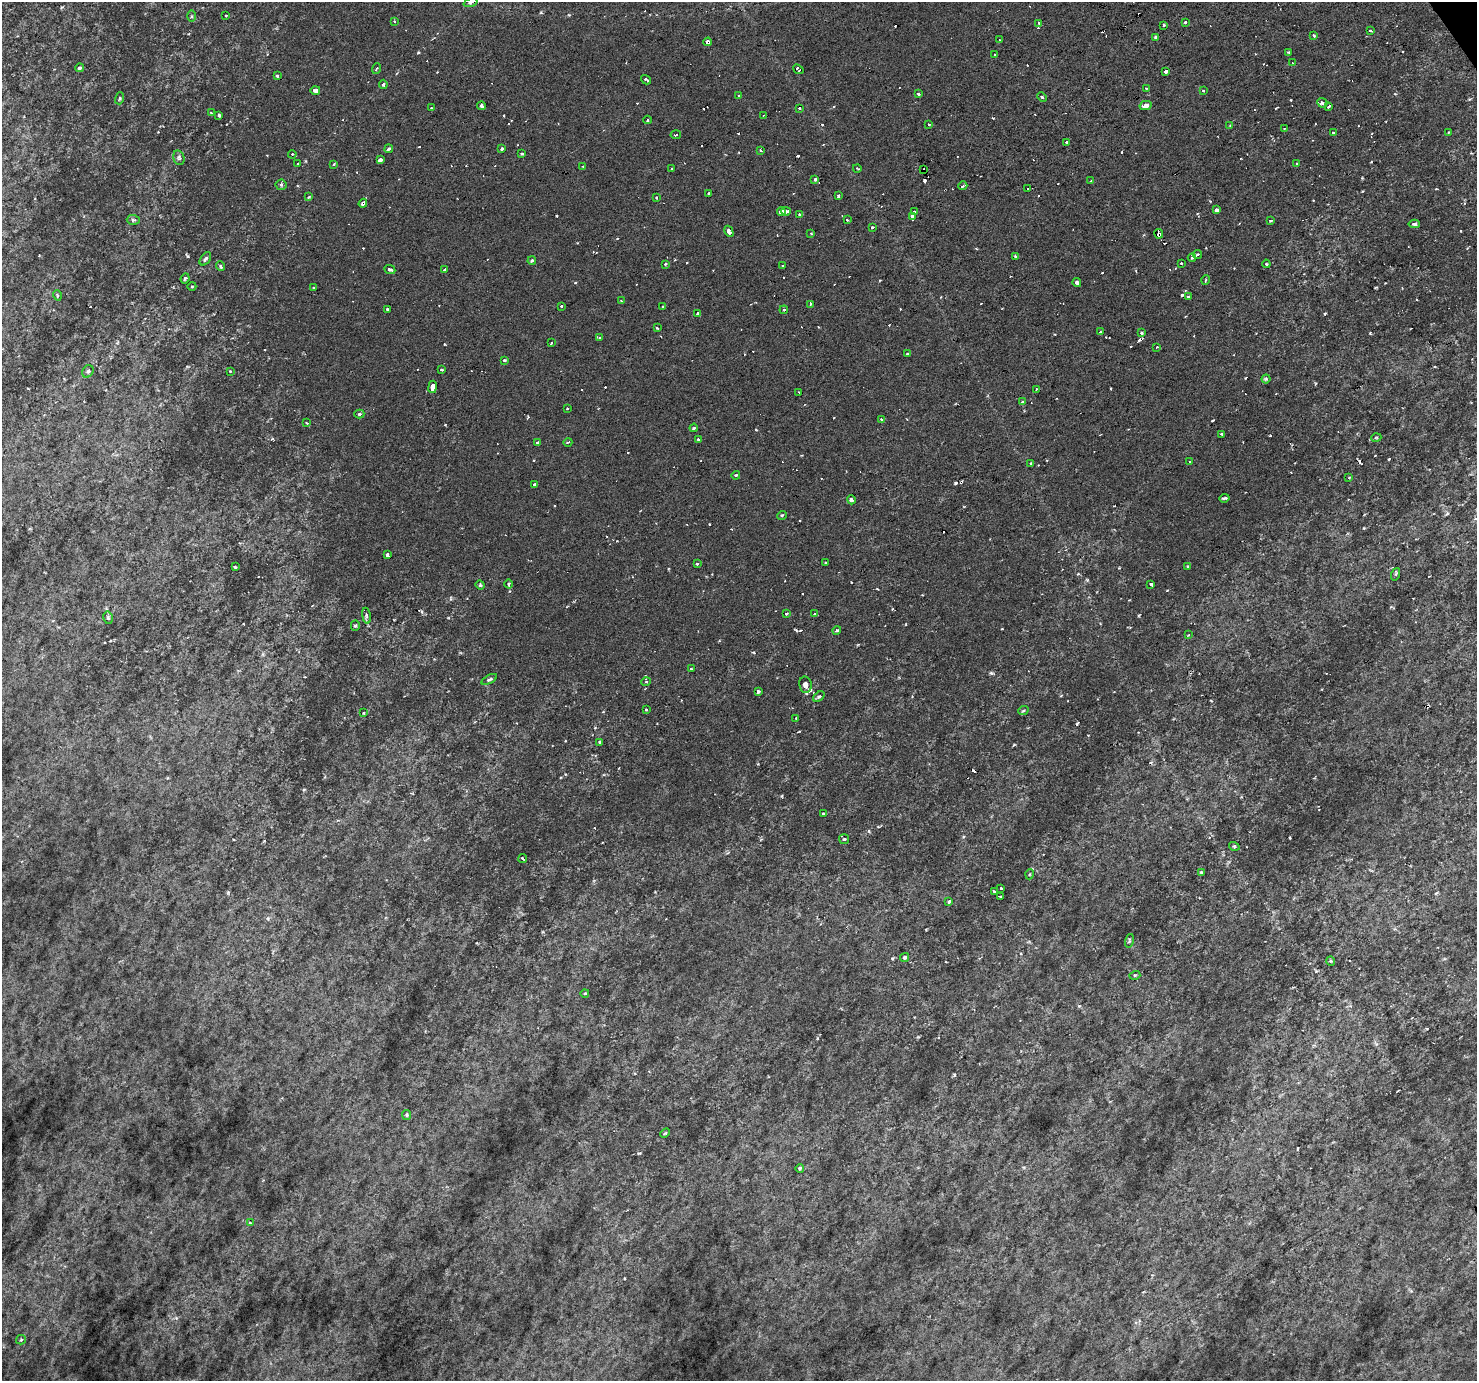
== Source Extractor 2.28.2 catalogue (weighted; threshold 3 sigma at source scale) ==
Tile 10 of 4 x 4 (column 2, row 3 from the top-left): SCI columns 1478-2952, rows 1562-2940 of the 5902 x 5817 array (HDU 1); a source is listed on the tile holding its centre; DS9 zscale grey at full resolution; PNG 1479 x 1383 px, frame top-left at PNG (2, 2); each listed source drawn as its Kron ellipse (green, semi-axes under 4 px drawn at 4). Shown black and unused: <1% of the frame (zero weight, under 3 of 6 exposures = <1% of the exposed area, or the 3 px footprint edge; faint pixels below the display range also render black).
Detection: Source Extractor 2.28.2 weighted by HDU 2 'WHT'; one run over the whole footprint, this tile lists its part. Background -0.0126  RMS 0.0081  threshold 0.0333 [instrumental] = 3 sigma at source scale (4.09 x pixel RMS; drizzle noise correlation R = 1.36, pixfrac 0.8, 0.0396/0.0396 arcsec/px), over >= 5 px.
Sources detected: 214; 21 cosmic-ray / hot-pixel residue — neither listed nor drawn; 2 inside a brighter listed object's ellipse — not listed separately; the other 191 listed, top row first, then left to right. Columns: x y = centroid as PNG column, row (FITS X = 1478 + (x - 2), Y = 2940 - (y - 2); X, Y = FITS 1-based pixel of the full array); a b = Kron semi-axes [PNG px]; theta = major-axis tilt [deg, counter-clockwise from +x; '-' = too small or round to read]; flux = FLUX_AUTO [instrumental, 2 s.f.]
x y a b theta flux
470 3 7 3 19 1.3
191 16 6 4 -90 0.98
226 16 2 2 - 0.8
394 21 4 3 - 0.87
1185 22 4 3 - 0.84
1039 23 4 3 - 0.7
1164 25 3 2 - 0.8
1370 31 3 3 - 1.5
1314 35 3 2 - 0.95
1156 37 4 3 - 1.7
1000 40 3 2 - 1.4
708 42 4 3 - 3.7
1288 52 4 3 - 0.65
995 55 3 2 - 0.72
1292 63 2 2 - 0.71
80 68 4 4 - 1.5
376 69 5 2 - 0.75
798 69 5 3 - 2.1
1166 72 4 4 - 3.6
277 76 3 3 - 0.91
646 80 5 3 - 1.4
383 84 5 4 - 1.2
1146 88 3 2 - 0.84
315 90 5 4 - 1.9
1203 91 3 3 - 0.84
918 94 4 3 - 0.95
739 96 3 3 - 1
1042 97 5 3 - 0.94
120 98 6 4 72 1.1
1322 103 5 4 - 2.1
482 106 4 3 - 2.2
1145 106 6 4 12 5.3
1329 106 4 2 - 1.1
432 108 3 3 - 0.78
799 108 2 2 - 0.89
211 113 3 3 - 0.61
219 115 3 3 - 0.94
764 115 3 2 - 0.79
647 120 4 3 - 0.7
929 124 3 2 - 1.4
1230 126 4 2 - 0.63
1284 129 3 2 - 0.59
1449 132 3 2 - 0.59
1333 133 3 2 - 0.81
676 135 5 2 - 0.86
1067 142 3 3 - 1.7
389 149 4 3 - 1.4
502 149 4 3 - 1.1
760 150 3 3 - 1.2
292 154 4 3 - 0.65
522 154 3 2 - 0.87
179 158 7 5 -75 1.7
380 160 4 4 - 2.8
298 164 3 2 - 0.69
334 164 4 2 - 0.6
1297 164 3 2 - 0.73
583 167 3 2 - 0.56
857 168 4 2 - 0.65
672 169 4 2 - 1.4
923 170 2 2 - 1.2
815 179 4 3 - 1.2
1091 181 3 2 - 0.62
281 185 5 5 - 1.3
963 186 4 2 - 1.5
1028 189 2 2 - 0.64
708 193 3 2 - 0.75
838 196 3 3 - 1.1
308 197 4 2 - 0.67
656 197 3 3 - 0.73
363 203 4 4 - 3.1
1216 210 4 4 - 1.7
781 211 4 3 - 3.2
786 211 5 3 - 3.4
914 212 3 3 - 1.5
799 214 3 3 - 1.3
912 217 4 3 - 3.8
133 220 6 5 - 1.4
847 220 3 2 - 0.88
1271 221 3 3 - 0.97
1414 224 5 3 - 1.9
872 227 3 2 - 1.1
729 231 6 4 -61 4.1
811 233 3 3 - 0.87
1159 234 5 4 - 3.6
1197 255 4 3 - 1.5
1015 256 4 3 - 0.79
1192 258 4 3 - 1.3
205 259 7 4 55 1.7
532 261 4 3 - 0.93
1181 263 4 3 - 0.69
665 264 4 3 - 0.74
1266 264 4 3 - 0.77
220 266 5 3 - 0.99
783 266 3 2 - 0.77
390 269 6 3 -25 1.5
445 269 3 3 - 0.8
185 278 5 3 - 1.1
1206 280 5 3 - 0.7
1077 283 4 3 - 3.3
192 286 4 3 - 0.6
314 288 3 2 - 0.84
57 295 5 3 - 0.69
1188 297 4 3 - 1.2
621 301 3 3 - 0.75
810 304 4 3 - 0.8
561 306 3 2 - 0.97
663 307 3 3 - 0.97
387 309 3 3 - 0.91
784 310 4 3 - 1.1
697 313 4 3 - 1.1
657 328 4 2 - 0.9
1100 332 4 3 - 0.74
1142 333 3 3 - 1.2
600 338 4 2 - 0.59
551 343 3 2 - 0.84
1157 347 4 2 - 0.58
907 354 3 3 - 1.2
504 360 3 3 - 0.87
442 370 3 2 - 0.91
88 371 6 5 - 1.6
230 371 3 2 - 0.63
1266 379 4 4 - 0.95
433 387 6 3 81 3.5
1036 389 3 2 - 0.83
799 392 2 2 - 0.69
1022 402 4 2 - 0.6
567 408 3 2 - 0.61
359 414 5 4 - 1.3
881 419 4 3 - 0.64
307 423 3 2 - 0.65
694 428 4 3 - 0.86
1222 434 4 3 - 1.3
1376 438 5 3 - 0.73
698 440 3 2 - 0.98
568 442 4 3 - 0.76
538 443 3 3 - 1.3
1190 462 3 2 - 0.74
1031 464 4 3 - 0.77
736 475 4 3 - 0.8
1349 478 4 2 - 0.64
534 484 3 2 - 1.2
1224 498 5 2 - 1.5
851 500 4 4 - 1.9
782 515 5 3 - 0.77
387 555 4 3 - 1.8
826 563 3 2 - 0.68
697 564 4 3 - 1.3
1188 566 4 3 - 0.96
235 567 3 2 - 0.65
1396 574 6 4 71 1.1
509 584 4 3 - 0.94
1151 584 3 3 - 1.3
480 585 5 4 - 0.93
815 613 4 2 - 0.75
786 614 3 3 - 0.85
366 616 8 4 -81 1.5
108 618 6 4 -79 1.2
355 626 5 4 - 1.1
837 630 4 4 - 1.2
1188 635 4 2 - 0.73
691 669 3 3 - 0.77
489 679 8 4 29 1.3
646 682 5 3 - 0.78
805 685 8 6 -80 2.7
758 691 3 3 - 1.4
819 696 6 4 38 1.4
646 710 3 3 - 0.72
1023 711 5 3 - 0.86
363 713 2 2 - 0.55
796 718 2 2 - 0.58
600 742 3 3 - 1.1
823 813 4 2 - 0.65
844 839 5 5 - 1
1234 846 5 3 - 0.85
523 859 4 2 - 0.84
1201 872 4 3 - 0.79
1030 874 5 3 - 0.68
1001 888 2 2 - 0.57
994 891 3 2 - 0.65
1001 897 3 2 - 1.2
949 902 3 3 - 0.86
1129 941 7 4 76 1.1
905 957 5 4 - 1.3
1331 961 5 3 - 0.67
1135 975 5 3 - 0.79
585 993 4 3 - 0.57
407 1115 5 4 - 1.1
665 1133 5 3 - 0.85
800 1168 4 4 - 1.1
250 1223 4 4 - 0.66
21 1340 5 4 - 0.95
Overlapping masked pixels (flux is a lower limit): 4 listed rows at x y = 708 42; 923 170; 363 203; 1159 234
Unlisted compact peaks at least as high as the median listed source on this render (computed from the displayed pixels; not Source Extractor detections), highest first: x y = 991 673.